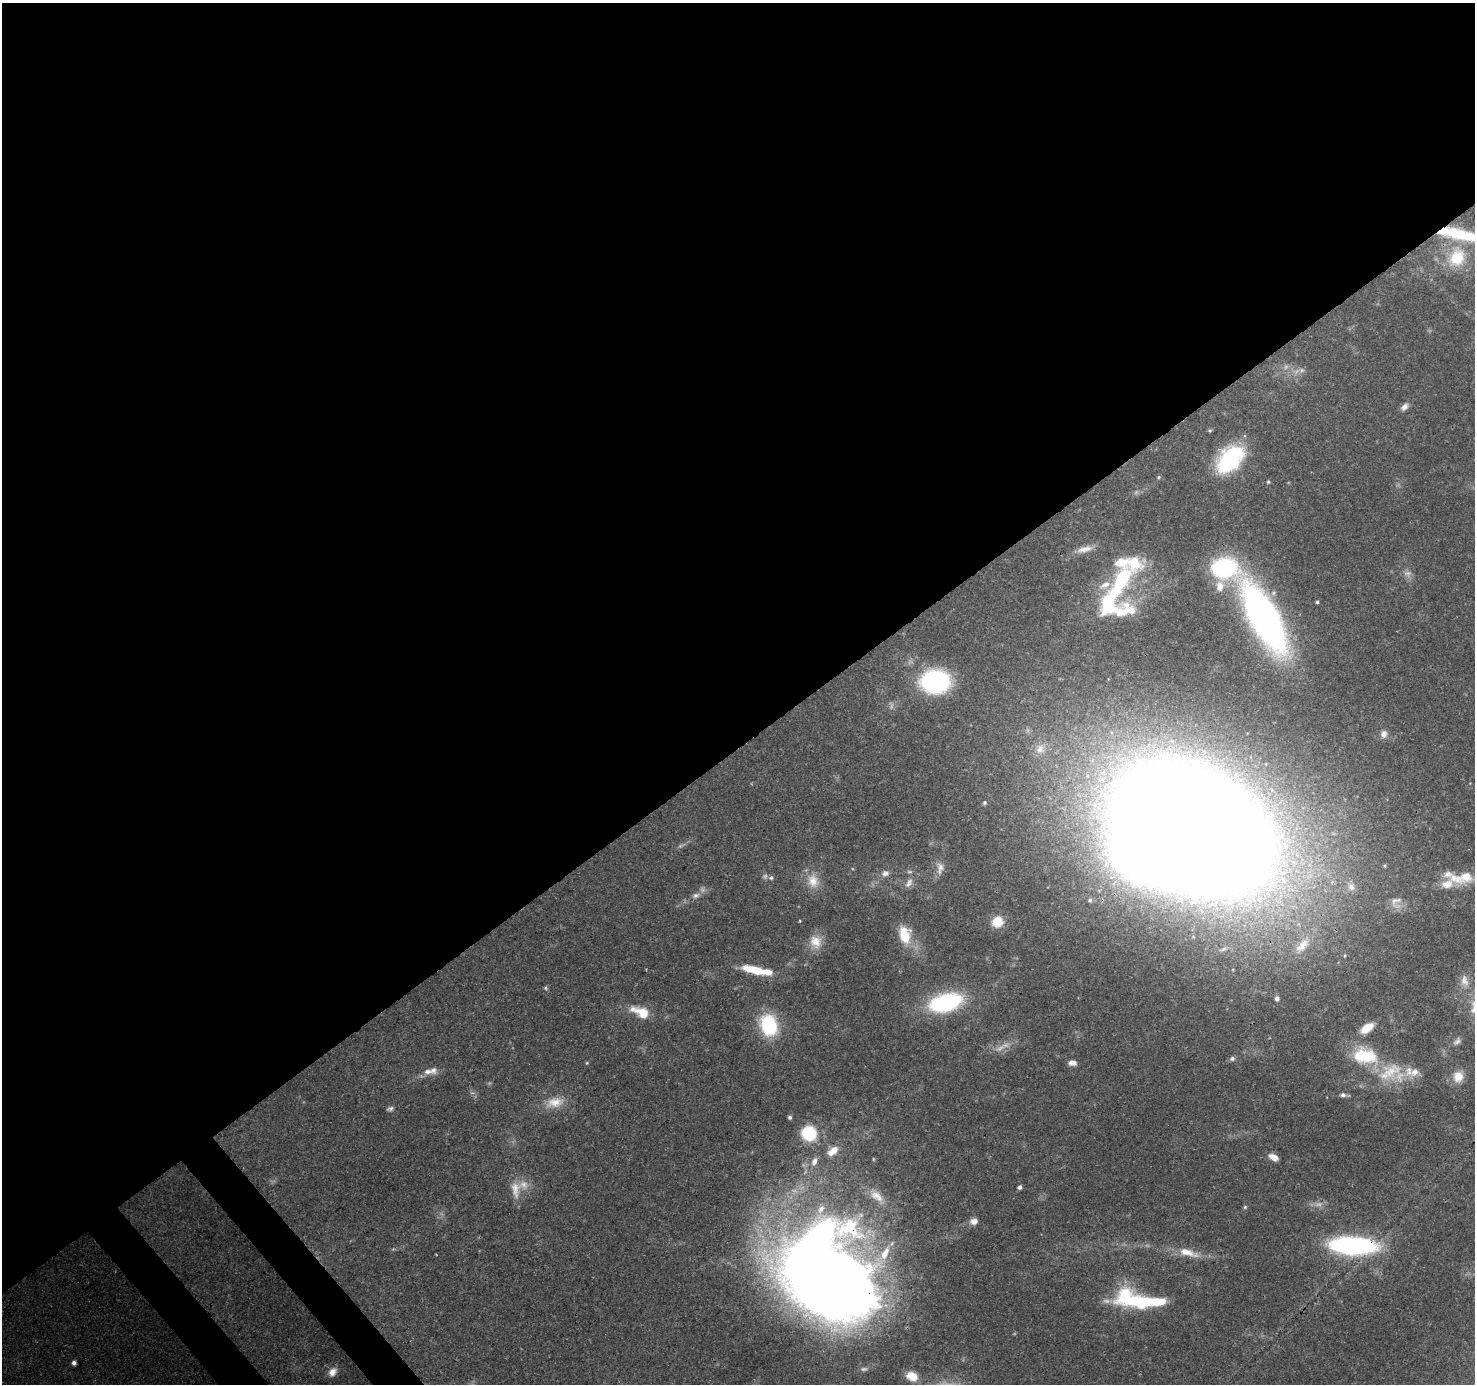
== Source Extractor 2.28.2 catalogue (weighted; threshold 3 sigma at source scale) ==
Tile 2 of 4 x 4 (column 2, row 1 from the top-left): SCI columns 1569-3041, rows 4354-5735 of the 6082 x 6009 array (HDU 1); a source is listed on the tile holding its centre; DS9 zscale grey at full resolution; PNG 1477 x 1386 px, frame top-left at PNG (2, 3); no overlay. Shown black and unused: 55% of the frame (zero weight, under 3 of 4 exposures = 7% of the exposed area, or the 3 px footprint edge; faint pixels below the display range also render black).
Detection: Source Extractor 2.28.2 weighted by HDU 2 'WHT'; one run over the whole footprint, this tile lists its part. Background 0.0912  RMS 0.0036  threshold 0.0161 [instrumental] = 3 sigma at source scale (4.5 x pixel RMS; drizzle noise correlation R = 1.50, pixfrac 1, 0.0396/0.0396 arcsec/px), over >= 5 px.
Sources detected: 101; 14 too faint to see at this stretch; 4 inside a brighter object's white glare — not listed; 12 inside a brighter listed object's ellipse — not listed separately; the other 71 listed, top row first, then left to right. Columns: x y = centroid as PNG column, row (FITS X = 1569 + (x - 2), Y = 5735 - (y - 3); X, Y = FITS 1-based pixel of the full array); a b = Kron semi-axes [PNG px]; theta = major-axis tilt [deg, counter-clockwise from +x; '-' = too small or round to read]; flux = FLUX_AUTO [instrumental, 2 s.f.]
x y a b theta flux
1461 234 41 12 -12 26
1457 257 29 24 60 19
1405 407 10 7 45 1.9
1210 430 6 4 -18 0.53
1230 459 34 21 49 36
1158 477 6 4 22 0.6
1268 482 5 4 - 0.51
1085 549 24 8 14 4.4
1224 568 27 24 46 48
1121 580 51 21 61 32
1317 602 4 4 - 0.56
1131 610 25 12 -54 7.1
1264 618 55 20 -61 220
935 681 31 24 0 47
1384 734 10 9 - 2.1
1040 749 15 12 60 3.9
985 803 6 5 - 0.7
1193 828 98 64 -33 2400
1385 866 5 4 - 0.47
940 868 18 10 86 3.4
885 873 11 9 22 2.2
771 878 7 6 - 1
1456 878 29 13 -25 7.9
813 881 21 16 -70 6.9
909 883 15 9 58 2.6
1351 887 12 9 -67 2.4
696 895 10 7 18 1.6
1090 900 7 6 - 0.98
1396 902 18 16 89 4
997 922 12 11 - 8.1
904 935 19 12 -78 11
816 942 19 15 -78 6.4
1302 946 27 12 48 6.7
1345 955 5 3 - 0.38
750 969 17 9 -9 7.5
767 972 22 10 -6 6.2
1464 981 17 10 -82 3.9
546 988 5 5 - 0.64
1277 998 5 4 - 1.4
945 1002 34 18 15 45
641 1012 25 12 -24 9.1
769 1025 17 13 -72 33
1367 1028 16 8 34 7.1
1457 1041 13 7 45 1.6
1364 1056 31 19 -10 21
1232 1058 7 6 - 1.1
587 1063 5 4 - 0.41
1072 1063 9 6 -3 2.1
427 1072 11 8 5 2.3
1390 1072 40 24 29 17
1458 1076 15 13 71 5.2
1343 1095 8 6 -7 1.2
555 1102 27 15 12 7.7
390 1109 9 6 21 1
790 1117 5 4 - 0.93
809 1133 18 17 - 16
833 1151 17 9 38 4.9
1273 1157 10 6 -26 3.4
873 1159 5 3 - 0.41
1020 1187 5 4 - 1
515 1189 26 13 -84 6.2
877 1196 27 12 -40 6.7
1245 1207 5 5 - 0.57
974 1221 9 8 - 2.7
1352 1246 46 16 -3 75
1188 1253 33 10 -15 7.5
812 1264 112 63 -78 560
1140 1300 55 16 -8 42
74 1363 4 4 - 1.3
332 1372 12 9 53 2.9
912 1376 12 9 -27 5.9
Overlapping masked pixels (flux is a lower limit): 4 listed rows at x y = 1461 234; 1193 828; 1352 1246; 812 1264
Isophote crosses this tile's border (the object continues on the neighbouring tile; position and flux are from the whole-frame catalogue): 1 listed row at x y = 1461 234